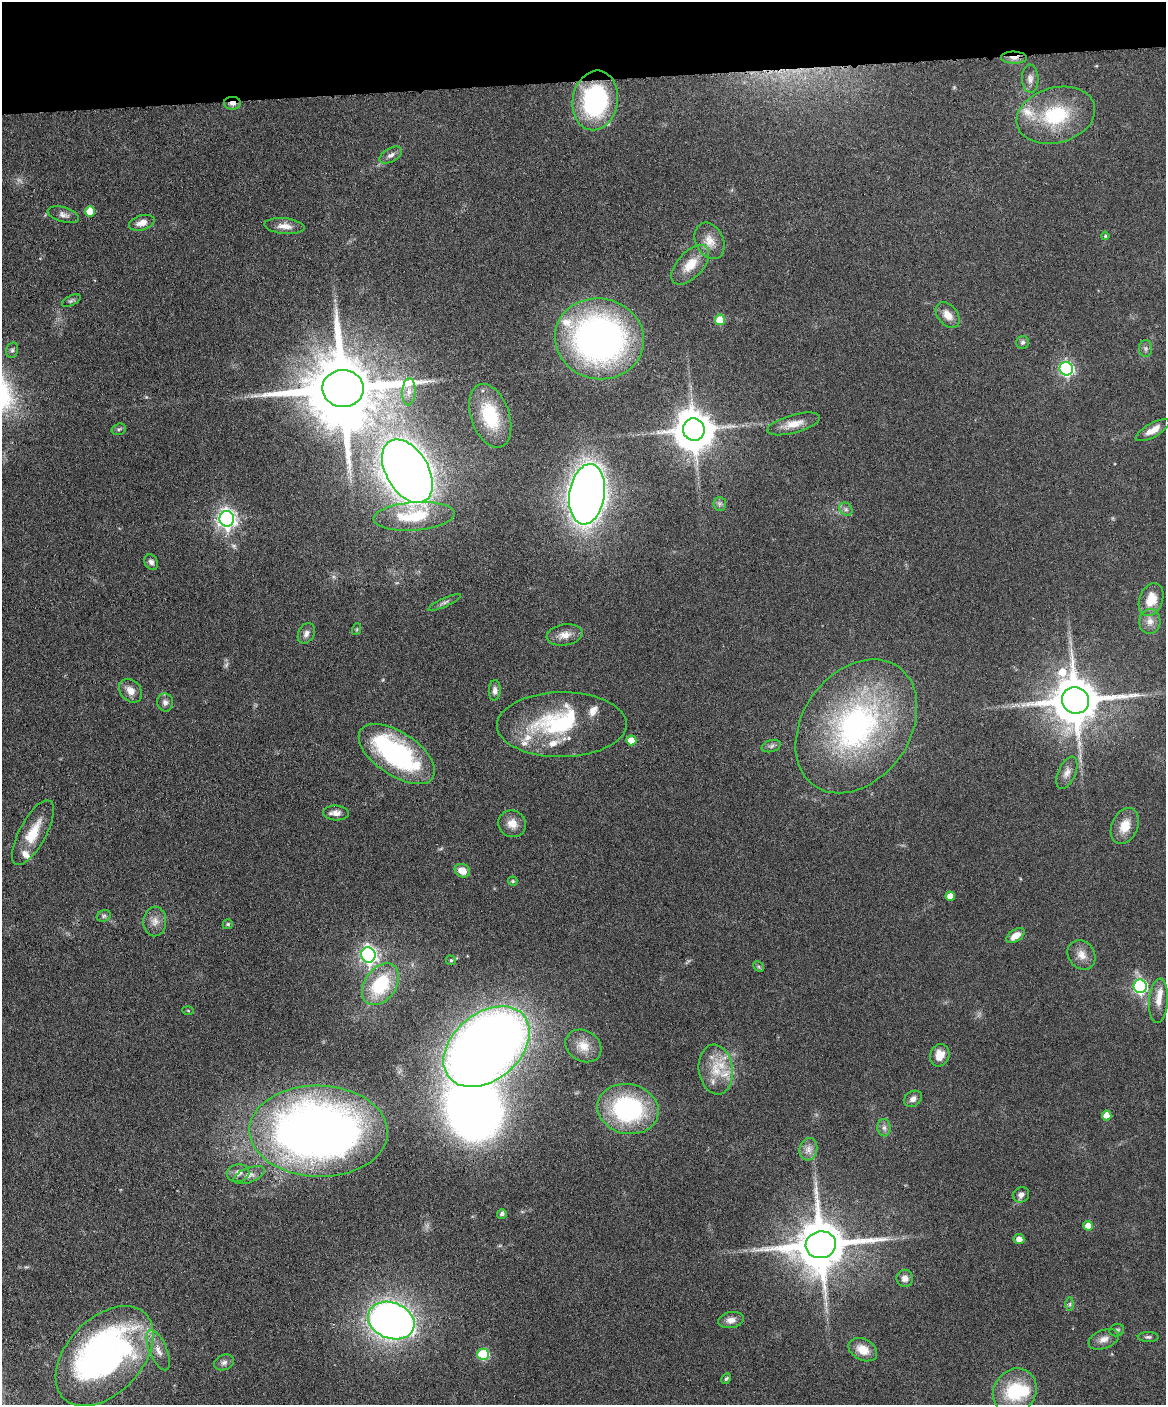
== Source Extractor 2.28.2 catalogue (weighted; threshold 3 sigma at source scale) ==
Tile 3 of 4 x 3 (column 3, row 1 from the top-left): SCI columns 2387-3550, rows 3051-4453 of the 4773 x 4593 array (HDU 1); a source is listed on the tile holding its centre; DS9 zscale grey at full resolution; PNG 1168 x 1407 px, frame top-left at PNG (2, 2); each listed source drawn as its Kron ellipse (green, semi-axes under 4 px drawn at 4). Shown black and unused: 6% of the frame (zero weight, under 4 of 8 exposures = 3% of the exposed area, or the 3 px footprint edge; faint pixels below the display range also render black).
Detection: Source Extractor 2.28.2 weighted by HDU 2 'WHT'; one run over the whole footprint, this tile lists its part. Background 0.0802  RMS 0.0046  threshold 0.0187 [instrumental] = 3 sigma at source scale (4.09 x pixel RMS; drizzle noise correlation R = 1.36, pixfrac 0.8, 0.05/0.05 arcsec/px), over >= 5 px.
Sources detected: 117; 2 too faint to see at this stretch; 4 inside a brighter object's white glare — neither listed nor drawn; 10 inside a brighter listed object's ellipse — not listed separately; the other 101 listed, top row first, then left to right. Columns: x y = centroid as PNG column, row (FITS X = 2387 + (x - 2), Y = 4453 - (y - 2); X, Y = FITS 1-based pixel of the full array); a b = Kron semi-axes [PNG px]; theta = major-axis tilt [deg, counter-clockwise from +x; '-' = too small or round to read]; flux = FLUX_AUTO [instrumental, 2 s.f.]
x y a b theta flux
1014 58 13 6 -1 2.4
1030 79 14 8 -88 2.6
595 100 30 22 81 60
232 103 8 6 -2 2.2
1056 115 40 27 15 30
391 155 12 7 29 2
90 211 5 5 - 8.7
63 215 16 7 -16 2.2
142 223 13 7 17 3.5
285 226 20 8 -5 3.9
1105 236 4 4 - 0.55
710 241 19 14 -65 5.9
690 265 24 13 47 8.5
71 301 10 5 27 0.94
948 315 14 9 -49 4.7
720 320 5 5 - 11
599 339 45 40 -12 170
1023 342 6 6 - 1.1
1146 348 8 6 90 1.3
12 350 8 6 75 1
1066 369 7 6 - 89
343 389 20 18 -3 6300
409 392 14 6 86 2.8
490 416 33 19 -71 21
794 424 27 9 15 6
119 429 7 5 16 0.95
694 430 11 10 - 1300
1153 430 19 7 29 4.4
407 471 35 21 -60 800
587 494 30 17 82 520
720 504 7 6 - 1.2
846 509 7 6 - 1.2
414 516 40 14 4 21
227 519 8 7 - 220
151 562 8 6 -60 1.6
1151 600 17 11 68 8.9
445 602 18 3 24 1.4
1150 621 12 11 - 3.7
357 629 6 4 72 0.51
306 633 11 8 62 2.2
564 635 18 10 9 4.4
495 690 10 6 86 1.8
131 691 13 10 -47 3.8
1075 700 14 13 - 2300
165 702 9 8 - 1.8
562 725 65 32 1 47
856 726 73 53 55 110
631 740 5 5 - 7.5
771 746 10 6 17 1.3
397 754 43 21 -34 69
1067 773 17 8 66 3.2
336 813 13 7 -5 2.5
512 824 14 13 - 4.7
1125 826 19 13 67 7.7
33 833 36 13 62 12
462 871 8 6 -29 5.7
513 881 5 4 - 0.78
950 896 4 4 - 4.3
104 916 7 5 23 1.1
155 922 15 11 87 3.8
228 924 5 4 - 0.9
1016 936 10 6 35 4.7
368 955 8 7 - 150
1081 955 16 13 -54 4.5
451 960 5 4 - 0.58
759 967 6 4 -46 0.63
380 984 23 15 54 28
1140 986 7 6 - 90
1158 1001 22 9 86 5
188 1011 6 4 -3 0.46
583 1046 19 15 -31 6.3
487 1047 49 33 40 590
940 1055 11 9 70 5.3
716 1070 25 17 -82 12
913 1099 10 7 32 2.3
628 1109 31 25 -12 60
1107 1115 5 4 - 4.3
884 1128 8 6 -87 1.7
318 1131 69 45 -1 400
808 1149 11 9 76 3
238 1173 11 9 10 2.7
249 1175 16 7 21 2.8
1021 1195 8 7 - 2
502 1214 5 4 - 1.3
1088 1226 5 5 - 5.1
1019 1239 5 5 - 3
821 1245 15 13 8 2800
905 1278 8 8 - 2.6
1070 1304 7 4 89 0.84
731 1320 13 8 9 3.1
391 1321 24 18 -21 280
1117 1330 7 6 - 1
1148 1337 10 5 0 1
1104 1339 16 9 22 3.3
158 1350 21 8 -67 4.7
863 1350 15 10 -28 6.2
483 1354 6 5 - 31
104 1356 59 37 46 150
224 1362 10 7 23 1.7
726 1379 6 4 61 0.6
1015 1391 24 21 54 23
Overlapping masked pixels (flux is a lower limit): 2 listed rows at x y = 1014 58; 232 103